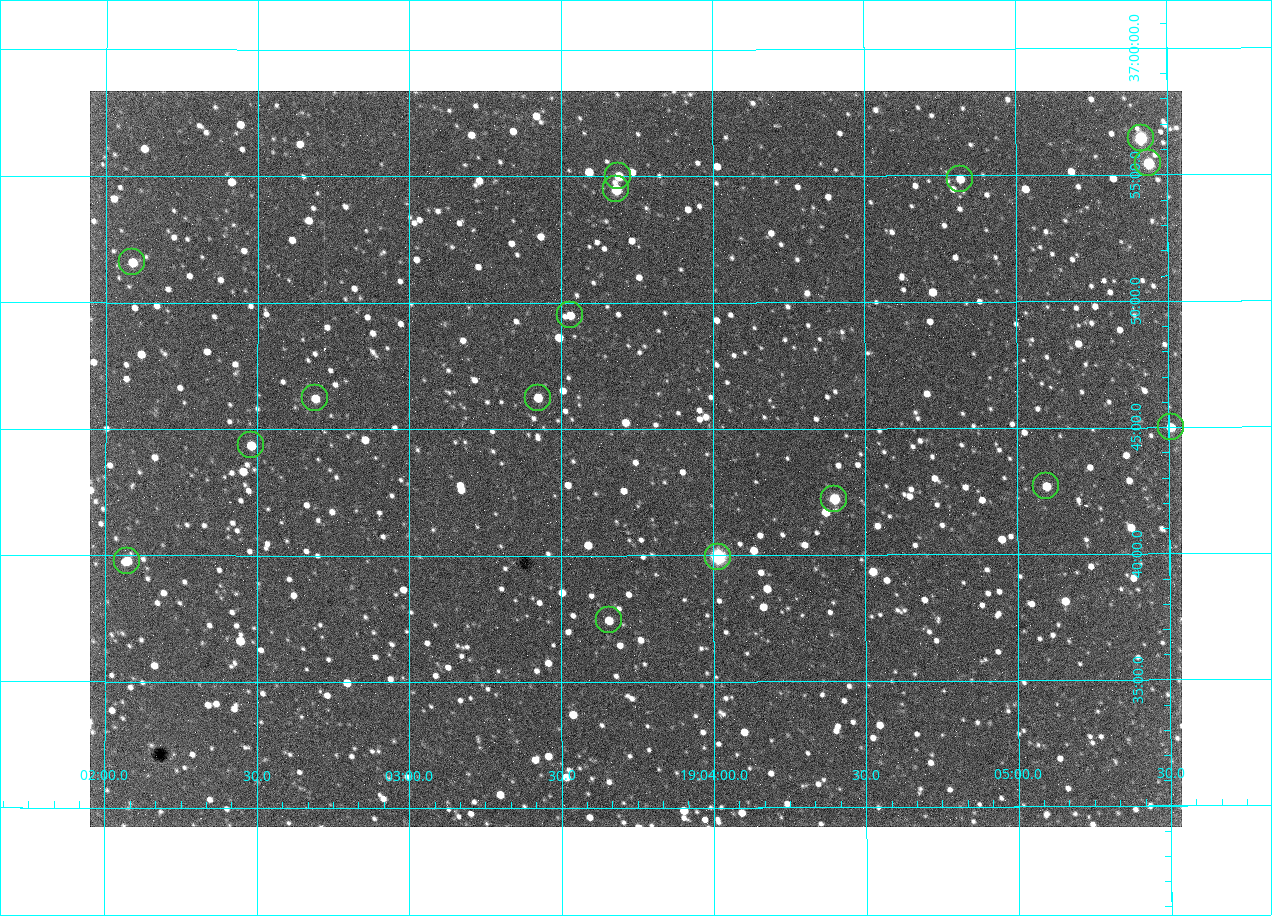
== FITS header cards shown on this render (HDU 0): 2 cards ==
NAXIS1  =                 1092 /fastest changing axis
NAXIS2  =                  736 /next to fastest changing axis

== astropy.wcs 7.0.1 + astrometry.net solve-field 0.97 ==
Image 1092 x 736 px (HDU 0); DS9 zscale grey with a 90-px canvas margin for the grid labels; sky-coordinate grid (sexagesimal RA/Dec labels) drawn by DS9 from the SOLVED WCS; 16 Tycho-2 reference stars matched to detected sources circled (green)
Header WCS: none
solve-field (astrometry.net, Tycho-2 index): SOLVED blind (the file carries no WCS)
Solved WCS: RA---TAN-SIP/DEC--TAN-SIP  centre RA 19:03:45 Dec +36:44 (285.94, +36.73 deg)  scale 2.37 arcsec/px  FOV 43.2' x 29.1'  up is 0 deg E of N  parity flipped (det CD > 0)
(file carries no celestial WCS; the grid is the blind solution)
Tycho-2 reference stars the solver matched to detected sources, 16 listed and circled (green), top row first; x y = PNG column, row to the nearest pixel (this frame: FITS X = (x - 90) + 1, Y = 736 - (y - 91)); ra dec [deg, ICRS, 3 dp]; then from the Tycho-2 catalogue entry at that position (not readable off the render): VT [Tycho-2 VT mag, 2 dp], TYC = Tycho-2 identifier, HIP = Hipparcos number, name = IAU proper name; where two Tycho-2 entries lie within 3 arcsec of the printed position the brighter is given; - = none
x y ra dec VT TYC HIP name
1141 138 286.353 +36.941 8.32 2652-644-1 93748 -
1148 163 286.360 +36.924 9.83 2652-14-1 - -
618 176 285.922 +36.917 10.48 2652-1249-1 - -
960 179 286.204 +36.915 10.94 2652-350-1 - -
616 189 285.920 +36.908 9.57 2652-218-1 - -
132 262 285.522 +36.860 10.88 2651-1921-1 - -
570 315 285.882 +36.825 10.95 2652-329-1 - -
315 398 285.672 +36.770 11.14 2651-2527-1 - -
538 398 285.856 +36.771 11.11 2652-1253-1 - -
1171 427 286.377 +36.750 10.72 2652-110-1 - -
251 445 285.620 +36.739 11.03 2651-1906-1 - -
1046 486 286.274 +36.711 10.88 2652-1070-1 - -
834 499 286.100 +36.704 10.14 2652-1649-1 - -
718 557 286.004 +36.666 8.52 2652-1368-1 - -
127 561 285.518 +36.663 10.71 2651-2245-1 - -
609 620 285.914 +36.624 11.11 2652-845-1 - -